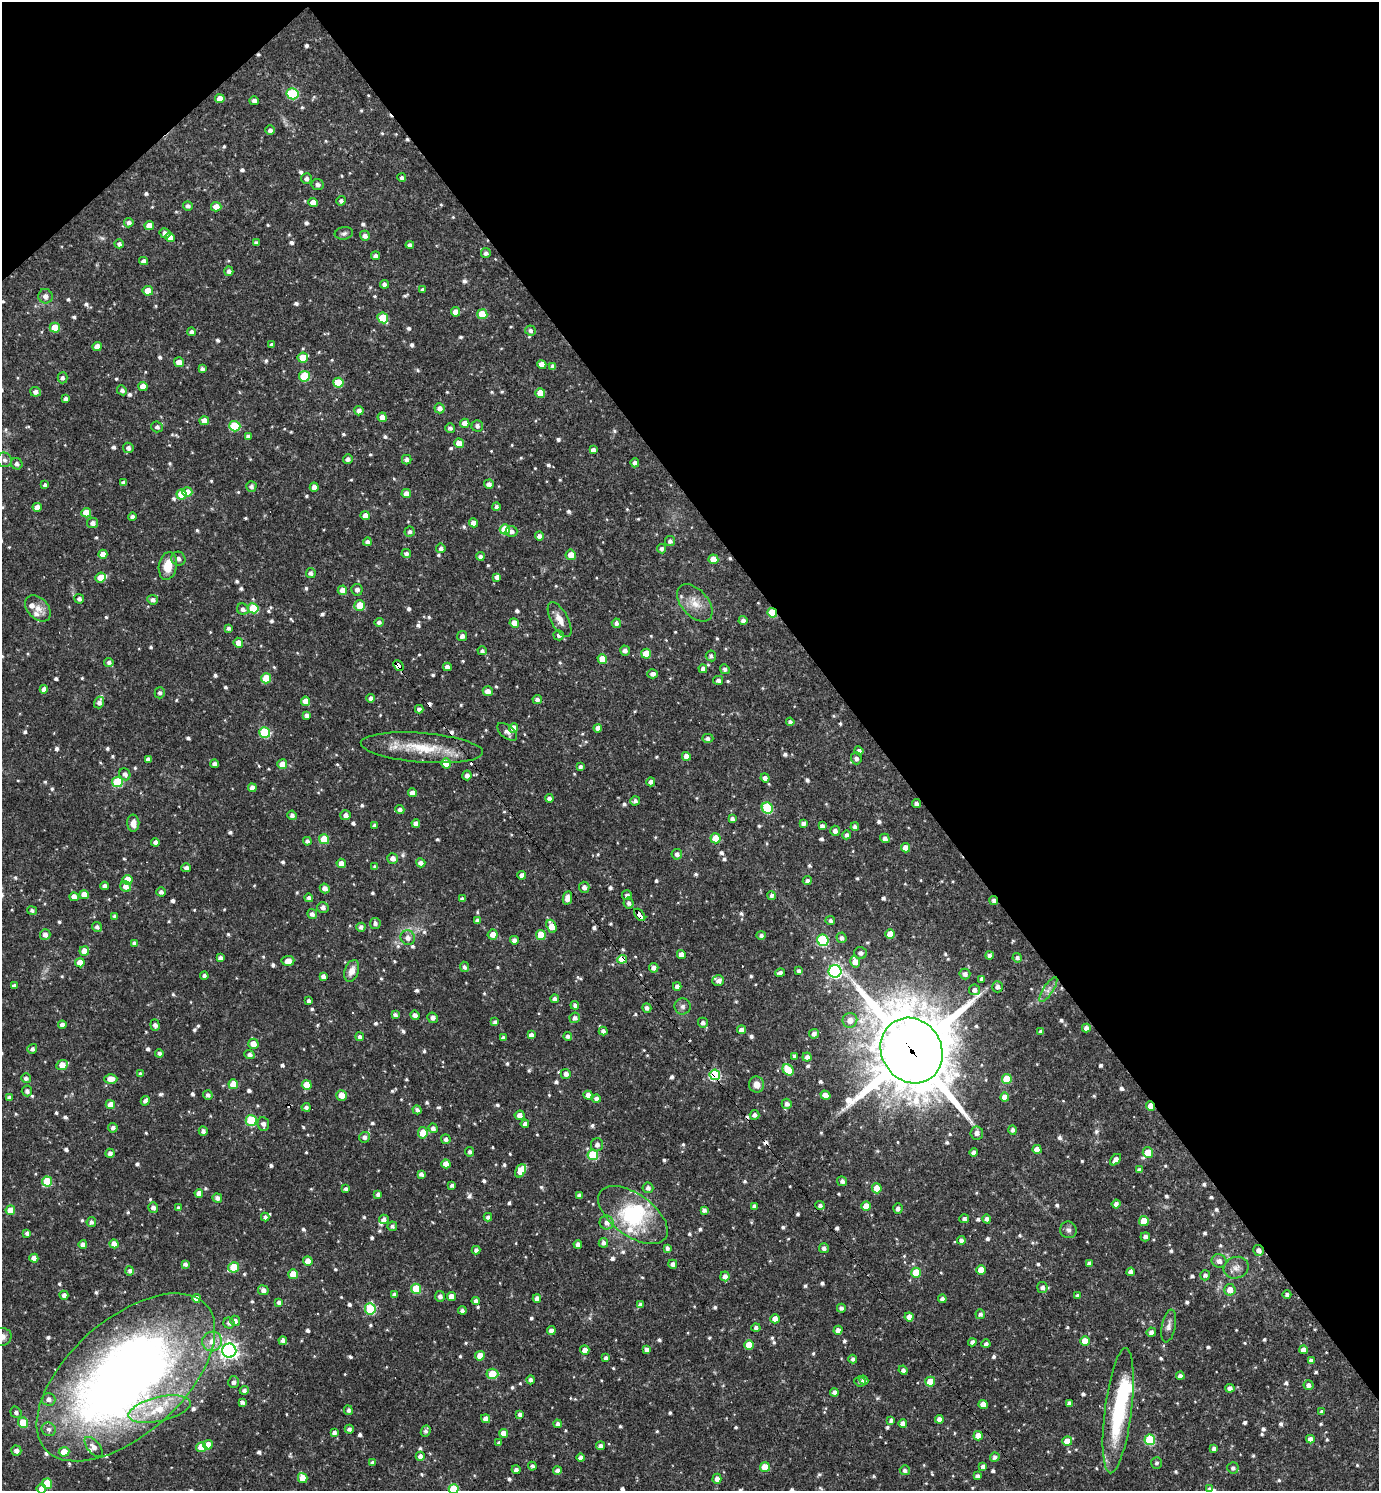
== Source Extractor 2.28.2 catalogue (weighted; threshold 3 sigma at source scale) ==
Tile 3 of 4 x 4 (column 3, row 1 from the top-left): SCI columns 2907-4283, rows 4468-5956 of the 5954 x 5956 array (HDU 1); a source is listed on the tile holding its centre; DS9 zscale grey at full resolution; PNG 1381 x 1493 px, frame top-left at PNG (2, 2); each listed source drawn as its Kron ellipse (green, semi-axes under 4 px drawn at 4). Shown black and unused: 39% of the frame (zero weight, under 3 of 4 exposures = <1% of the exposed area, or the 3 px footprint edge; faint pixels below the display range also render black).
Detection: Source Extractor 2.28.2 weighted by HDU 2 'WHT'; one run over the whole footprint, this tile lists its part. Background 0.0423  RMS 0.0051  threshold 0.0231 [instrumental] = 3 sigma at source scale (4.5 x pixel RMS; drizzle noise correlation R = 1.50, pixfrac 1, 0.05/0.05 arcsec/px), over >= 5 px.
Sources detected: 919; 5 inside a brighter object's white glare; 10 cosmic-ray / hot-pixel residue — neither listed nor drawn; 8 inside a brighter listed object's ellipse — not listed separately; of the other 896, all 500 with FLUX_AUTO >= 1.43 (the completeness limit of this list) listed and drawn (396 fainter detections not listed), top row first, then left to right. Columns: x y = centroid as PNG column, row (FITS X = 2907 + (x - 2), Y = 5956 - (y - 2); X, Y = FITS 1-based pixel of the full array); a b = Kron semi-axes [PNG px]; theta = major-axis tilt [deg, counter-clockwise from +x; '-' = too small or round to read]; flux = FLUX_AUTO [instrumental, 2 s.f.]
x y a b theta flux
292 94 6 5 - 34
220 99 5 4 - 5.3
254 101 5 4 - 2.2
270 130 5 4 - 1.8
402 178 4 4 - 1.5
306 179 5 5 - 1.9
318 184 6 5 - 1.5
341 201 5 4 - 1.5
313 202 5 4 - 4.6
188 206 5 4 - 1.8
216 207 5 5 - 4.6
129 223 5 4 - 1.8
149 226 5 4 - 5.8
165 233 5 5 - 2.2
344 233 9 6 9 1.5
365 236 5 5 - 2.4
170 238 5 4 - 4.1
256 243 4 4 - 1.8
119 244 4 4 - 1.6
410 245 4 4 - 1.8
486 253 5 5 - 1.7
375 256 4 4 - 1.8
144 261 4 4 - 2.2
229 271 4 4 - 1.8
384 284 4 4 - 1.9
422 290 4 3 - 1.5
148 291 5 4 - 7.7
45 296 7 7 - 2.9
455 312 5 4 - 4.5
482 314 5 5 - 14
383 318 5 5 - 19
55 328 5 5 - 9.1
530 330 5 5 - 1.5
192 332 4 4 - 1.8
272 345 4 4 - 1.6
97 347 4 4 - 4.8
303 358 5 5 - 11
179 362 5 5 - 3.9
542 364 4 4 - 4.3
553 366 4 4 - 1.8
202 369 4 4 - 1.5
304 376 5 5 - 23
62 378 5 5 - 1.5
338 383 5 5 - 16
143 386 4 4 - 4.8
122 390 5 4 - 1.5
35 392 5 5 - 2.3
540 393 5 4 - 8.4
66 399 4 4 - 1.7
440 408 5 5 - 2.6
359 411 4 4 - 2.4
382 417 5 4 - 4
204 421 5 4 - 4.9
465 423 4 4 - 4.5
235 426 5 5 - 27
477 426 5 5 - 1.8
157 427 6 5 - 1.7
450 428 5 4 - 1.6
248 436 4 4 - 1.9
459 443 5 4 - 8
128 448 5 5 - 1.8
593 450 4 4 - 2.5
348 459 5 4 - 2.1
4 460 7 7 - 2
407 460 5 4 - 1.9
635 463 4 4 - 1.8
17 464 6 5 - 2
123 482 4 4 - 1.6
489 484 5 4 - 2.3
45 485 4 4 - 1.4
251 486 5 5 - 1.8
314 487 4 4 - 2.6
187 492 5 5 - 6.1
181 494 5 5 - 12
406 494 4 4 - 4.1
37 507 4 4 - 4.1
496 507 4 4 - 1.6
86 513 5 4 - 9
365 516 4 4 - 3.5
132 517 4 4 - 1.6
92 523 5 5 - 2.5
473 523 4 4 - 3.8
505 529 5 5 - 15
511 531 6 5 - 1.9
410 532 5 5 - 1.5
539 536 4 4 - 2.2
670 541 5 5 - 1.6
367 542 4 4 - 1.9
441 548 4 4 - 1.6
661 549 4 4 - 1.6
103 554 4 4 - 4.7
406 554 5 4 - 1.7
571 555 5 5 - 5.8
480 556 4 4 - 1.7
178 559 7 6 - 1.9
713 559 5 4 - 7.8
168 566 14 9 80 9.8
311 573 5 5 - 1.8
497 577 4 4 - 2.6
100 578 5 5 - 6.1
342 590 4 4 - 4.3
357 590 6 5 - 2
79 599 5 4 - 1.6
153 600 5 5 - 1.9
695 603 22 13 -48 7.9
360 606 5 5 - 14
38 608 15 10 -47 4.7
253 608 5 5 - 21
243 609 6 5 - 2
772 613 5 4 - 17
560 619 19 8 -62 4.9
743 620 4 4 - 1.9
379 622 5 4 - 1.6
514 623 5 4 - 5
616 623 4 4 - 1.7
228 628 4 4 - 1.5
559 635 5 5 - 1.7
462 636 5 5 - 2.1
238 643 5 5 - 5.1
482 651 4 4 - 1.5
625 651 5 5 - 2.1
646 654 5 5 - 9.1
711 656 5 5 - 1.6
602 659 5 4 - 7.4
109 662 4 4 - 1.7
398 666 6 4 -49 160
447 667 4 4 - 2.2
703 669 4 4 - 2.2
725 669 5 4 - 1.6
652 674 5 4 - 1.9
266 678 5 5 - 13
718 680 5 4 - 1.7
44 689 4 4 - 3
488 691 5 4 - 3.3
160 693 5 5 - 1.6
371 698 4 4 - 2
537 699 4 4 - 1.7
306 701 5 4 - 5.4
99 703 6 5 - 2
419 709 4 4 - 1.8
307 715 4 4 - 1.8
790 722 4 4 - 1.6
514 728 5 4 - 4.1
598 728 4 4 - 2.9
265 732 5 5 - 32
507 732 11 6 -38 2.5
708 738 5 4 - 1.6
422 748 61 14 -4 23
859 751 4 4 - 2
686 756 4 4 - 3.9
856 758 6 5 - 2.1
148 759 4 4 - 1.9
446 763 5 4 - 10
214 764 4 4 - 2.1
282 764 5 5 - 5.5
580 767 4 4 - 1.4
125 774 6 5 - 2.1
467 775 5 4 - 2.4
765 778 4 4 - 2.5
117 782 5 5 - 30
651 782 4 4 - 2
252 788 4 4 - 3.1
412 793 4 4 - 3.9
549 798 4 4 - 1.8
635 801 4 4 - 1.8
916 804 4 4 - 1.9
767 808 6 5 - 34
400 809 4 4 - 1.7
292 815 4 4 - 1.8
346 815 5 5 - 2.4
732 819 4 4 - 1.8
133 823 8 6 -88 4
416 823 4 4 - 2.9
803 823 4 4 - 1.9
374 826 4 3 - 1.5
822 826 4 4 - 1.8
855 826 4 4 - 1.7
835 831 5 5 - 2.3
846 835 4 4 - 1.7
716 838 5 5 - 13
885 838 5 4 - 1.8
324 839 5 5 - 16
307 841 4 4 - 1.7
155 842 4 4 - 2.2
905 848 4 4 - 4.4
677 854 5 5 - 1.9
393 858 5 5 - 3
341 863 5 4 - 3.5
421 863 5 4 - 2.3
375 867 4 4 - 1.5
186 868 5 4 - 2
522 875 4 4 - 2.7
128 880 5 5 - 11
807 881 4 4 - 1.8
105 886 4 4 - 2.2
126 886 6 5 - 3.6
584 887 5 5 - 2.4
325 888 5 4 - 3.2
161 892 4 4 - 1.8
84 895 5 4 - 5.1
627 895 5 5 - 1.9
772 896 4 4 - 1.5
74 897 5 4 - 3.3
309 898 4 4 - 1.5
567 898 7 4 80 3.7
462 899 4 4 - 1.7
994 900 4 4 - 1.8
629 903 5 5 - 1.9
323 907 6 5 - 2.2
32 910 5 4 - 1.5
312 914 5 4 - 2
640 915 7 3 -52 71
115 916 4 4 - 1.6
830 920 5 4 - 1.5
477 921 4 4 - 2
375 923 5 5 - 1.8
551 926 7 5 -70 6.9
97 927 5 4 - 1.5
361 927 4 4 - 2.1
45 934 5 5 - 2.8
493 934 5 5 - 4.6
890 934 5 4 - 7.9
541 935 5 5 - 13
761 935 5 4 - 1.5
408 938 7 7 - 2.9
841 938 5 5 - 1.7
514 940 4 4 - 2
823 940 6 5 - 42
134 943 4 4 - 1.9
84 951 5 4 - 5.6
860 953 6 6 - 1.7
681 954 4 4 - 3.6
989 956 4 4 - 2
220 958 4 4 - 1.9
1017 958 5 4 - 1.4
622 959 5 4 - 18
288 961 6 5 - 4.3
855 962 6 5 - 4.5
80 963 4 4 - 7.1
464 967 5 4 - 1.7
654 968 5 4 - 2.8
352 971 11 7 70 4.4
799 971 4 4 - 1.7
835 971 6 6 - 120
780 973 5 3 - 1.8
965 974 5 5 - 2.1
204 976 4 4 - 1.5
323 976 4 4 - 2
982 979 4 4 - 1.8
718 981 6 5 - 2
14 986 4 4 - 1.7
677 986 4 4 - 2.4
997 987 5 5 - 2.1
1048 989 14 5 57 2.4
974 990 5 5 - 2.2
555 999 4 4 - 1.7
309 1001 4 3 - 1.6
575 1005 4 4 - 1.8
683 1006 8 8 - 2
647 1008 5 4 - 1.8
395 1015 4 4 - 1.6
415 1015 5 4 - 2.4
433 1018 5 5 - 2.5
575 1018 5 5 - 1.9
850 1020 7 7 - 4.9
495 1022 4 4 - 1.7
703 1023 5 5 - 1.8
62 1025 4 4 - 2
155 1025 6 4 -85 1.8
1086 1028 4 4 - 2.2
741 1030 4 4 - 2.8
603 1031 4 4 - 1.9
1041 1032 4 4 - 1.7
814 1034 5 4 - 2.1
531 1035 4 4 - 2.9
568 1036 4 4 - 1.7
360 1037 4 4 - 1.5
503 1038 4 3 - 1.8
253 1044 5 5 - 6
32 1049 5 4 - 1.8
912 1051 34 30 -59 5000
159 1053 4 4 - 1.8
249 1055 5 4 - 2
795 1056 4 3 - 1.6
807 1057 4 4 - 2.2
62 1065 6 4 24 7.6
788 1070 6 5 - 15
140 1074 4 3 - 1.5
566 1074 5 5 - 2.5
715 1075 5 5 - 50
26 1078 5 4 - 1.6
111 1079 6 4 -1 5.3
1007 1079 5 5 - 16
233 1084 5 5 - 11
757 1084 8 7 - 4.2
307 1085 5 5 - 11
27 1091 5 5 - 1.8
208 1095 5 5 - 1.7
341 1095 5 5 - 5.7
588 1095 4 4 - 4
825 1095 5 4 - 3.8
1005 1097 4 4 - 4.9
9 1098 4 3 - 1.8
596 1099 4 4 - 1.9
145 1101 5 4 - 1.9
787 1104 5 5 - 2.2
110 1105 5 4 - 5
1150 1106 5 4 - 6.6
306 1107 4 4 - 1.7
417 1110 5 4 - 1.7
519 1115 5 4 - 2.7
755 1115 5 5 - 2.2
251 1120 5 5 - 30
263 1124 7 6 - 2.4
525 1124 4 4 - 2
113 1128 5 4 - 2
433 1128 5 4 - 2.1
1013 1130 5 4 - 1.7
203 1131 4 4 - 1.8
423 1133 5 5 - 8.2
977 1133 6 6 - 2.6
364 1137 5 5 - 2
446 1139 5 4 - 1.8
597 1145 6 6 - 2.3
1037 1149 4 4 - 4.6
470 1152 5 4 - 1.6
974 1152 4 4 - 1.9
110 1153 4 4 - 2.2
1148 1153 5 5 - 9.5
593 1155 5 5 - 28
1116 1160 7 4 46 2.6
446 1164 4 4 - 4.8
1139 1170 4 4 - 1.7
520 1171 7 5 60 7.2
421 1174 4 4 - 1.8
47 1181 5 5 - 19
842 1181 5 4 - 1.8
452 1185 4 3 - 1.6
648 1188 5 5 - 2
877 1188 5 5 - 7.2
346 1189 4 3 - 1.5
199 1193 4 4 - 3.6
378 1194 4 4 - 1.8
580 1195 4 4 - 2.4
217 1198 5 4 - 2.2
1116 1204 4 4 - 2.4
820 1205 5 4 - 1.7
754 1206 4 4 - 1.6
866 1206 5 4 - 6.8
153 1207 5 5 - 2.3
179 1208 4 3 - 1.6
898 1209 5 4 - 2.1
10 1210 5 4 - 6.2
704 1210 4 4 - 1.9
633 1215 40 21 -36 34
265 1217 4 4 - 1.6
488 1217 4 4 - 1.6
384 1219 5 4 - 2.1
964 1219 5 4 - 1.5
987 1219 4 4 - 1.9
1144 1221 5 5 - 9.1
91 1222 5 4 - 1.7
607 1223 7 7 - 2.8
392 1226 4 4 - 1.6
1068 1230 8 8 - 1.9
27 1233 4 4 - 1.6
1145 1237 5 4 - 1.9
961 1240 4 4 - 2
603 1243 5 4 - 2.1
83 1244 4 4 - 2.5
114 1244 4 4 - 4.8
578 1244 4 4 - 2.4
667 1248 4 3 - 1.7
824 1248 5 5 - 1.9
476 1250 4 4 - 1.8
1259 1250 5 5 - 2.6
34 1258 4 4 - 4.8
308 1261 4 4 - 5.5
1219 1261 7 6 - 2.7
1089 1263 4 4 - 1.7
185 1264 4 4 - 1.8
673 1264 4 4 - 2.2
234 1267 5 5 - 16
1236 1268 13 10 21 3.6
981 1270 5 4 - 6.7
130 1271 5 4 - 1.6
1131 1272 4 4 - 2.4
916 1273 5 5 - 16
293 1274 5 5 - 12
1205 1275 5 5 - 1.5
725 1276 5 4 - 3.1
1042 1287 5 5 - 2
416 1289 5 5 - 22
263 1290 5 5 - 2.2
1230 1290 6 5 - 5.3
395 1294 4 3 - 1.6
64 1295 4 4 - 2.4
1287 1295 4 4 - 1.7
440 1296 5 5 - 2.1
1078 1296 4 4 - 1.6
451 1297 4 4 - 5.5
196 1298 4 4 - 4.3
537 1298 4 4 - 2.9
942 1299 4 4 - 2.1
476 1301 4 4 - 2.2
279 1302 4 4 - 1.7
640 1305 4 4 - 1.8
841 1308 4 4 - 1.8
370 1309 5 5 - 34
462 1311 4 4 - 1.7
980 1314 5 4 - 1.5
909 1317 4 4 - 4.3
775 1319 4 4 - 5.4
235 1321 5 5 - 2.2
229 1323 5 5 - 1.8
1169 1326 17 7 79 2.9
756 1328 4 4 - 1.6
551 1330 4 4 - 2.4
838 1330 4 4 - 3.2
1151 1332 4 4 - 2.2
2 1337 10 9 - 3.7
212 1341 10 9 - 6.1
283 1341 4 4 - 1.9
1085 1341 5 4 - 8.4
972 1342 4 4 - 2
986 1344 4 4 - 1.6
749 1345 5 4 - 8.6
646 1349 4 4 - 2.1
585 1350 4 4 - 3.9
1303 1350 4 4 - 3.3
229 1351 7 7 - 220
480 1356 5 4 - 7
606 1358 4 4 - 1.7
853 1359 4 4 - 1.5
1311 1360 4 4 - 1.7
903 1370 5 4 - 1.6
492 1374 6 5 - 15
1180 1376 4 4 - 2.3
126 1377 108 57 42 530
531 1380 4 4 - 1.7
864 1380 5 4 - 1.6
860 1381 6 5 - 1.4
233 1382 6 5 - 2.1
930 1382 5 5 - 11
1308 1385 5 5 - 2
1230 1388 5 4 - 2.3
244 1390 4 4 - 1.6
834 1392 4 4 - 2.1
48 1399 7 6 - 2.4
242 1402 4 4 - 1.7
1069 1403 4 4 - 1.8
983 1404 4 4 - 5.9
160 1409 32 12 13 17
348 1410 5 4 - 1.6
1118 1411 63 13 83 45
16 1412 6 5 - 1.9
1322 1412 4 4 - 1.8
520 1414 4 4 - 1.8
486 1419 4 4 - 3.3
939 1419 4 4 - 3
891 1420 4 4 - 1.5
23 1423 5 5 - 14
903 1423 4 4 - 3.2
558 1424 4 4 - 1.8
49 1429 7 6 - 2.1
349 1429 4 4 - 1.9
426 1431 6 4 67 1.7
334 1432 4 4 - 1.7
503 1433 4 4 - 4.4
978 1436 4 4 - 6
1310 1439 4 4 - 2.9
1150 1440 5 5 - 32
1067 1441 5 5 - 6.8
499 1443 4 4 - 1.6
208 1445 5 4 - 6.7
600 1446 4 4 - 2.2
94 1447 12 6 -50 2.9
201 1447 5 5 - 10
1214 1448 4 4 - 1.7
16 1451 5 5 - 2.4
64 1452 5 5 - 9
420 1456 4 4 - 2.9
995 1457 4 4 - 2.1
581 1458 4 4 - 2.4
373 1463 4 4 - 1.7
1157 1463 6 5 - 1.4
532 1466 4 4 - 1.5
983 1466 4 4 - 1.7
765 1467 5 5 - 11
1233 1468 5 5 - 1.7
516 1470 4 4 - 1.9
557 1470 4 4 - 1.8
905 1470 5 5 - 1.6
977 1476 4 4 - 1.7
303 1478 5 4 - 7.7
717 1479 5 4 - 3.1
47 1484 5 5 - 19
41 1489 5 4 - 3.6
454 1489 5 5 - 22
1210 1489 4 3 - 1.5
Overlapping masked pixels (flux is a lower limit): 11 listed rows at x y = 772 613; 398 666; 422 748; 994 900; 640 915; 622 959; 912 1051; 715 1075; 1150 1106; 1259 1250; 126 1377
Isophote crosses this tile's border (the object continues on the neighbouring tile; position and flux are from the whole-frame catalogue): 4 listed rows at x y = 2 1337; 126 1377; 41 1489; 454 1489